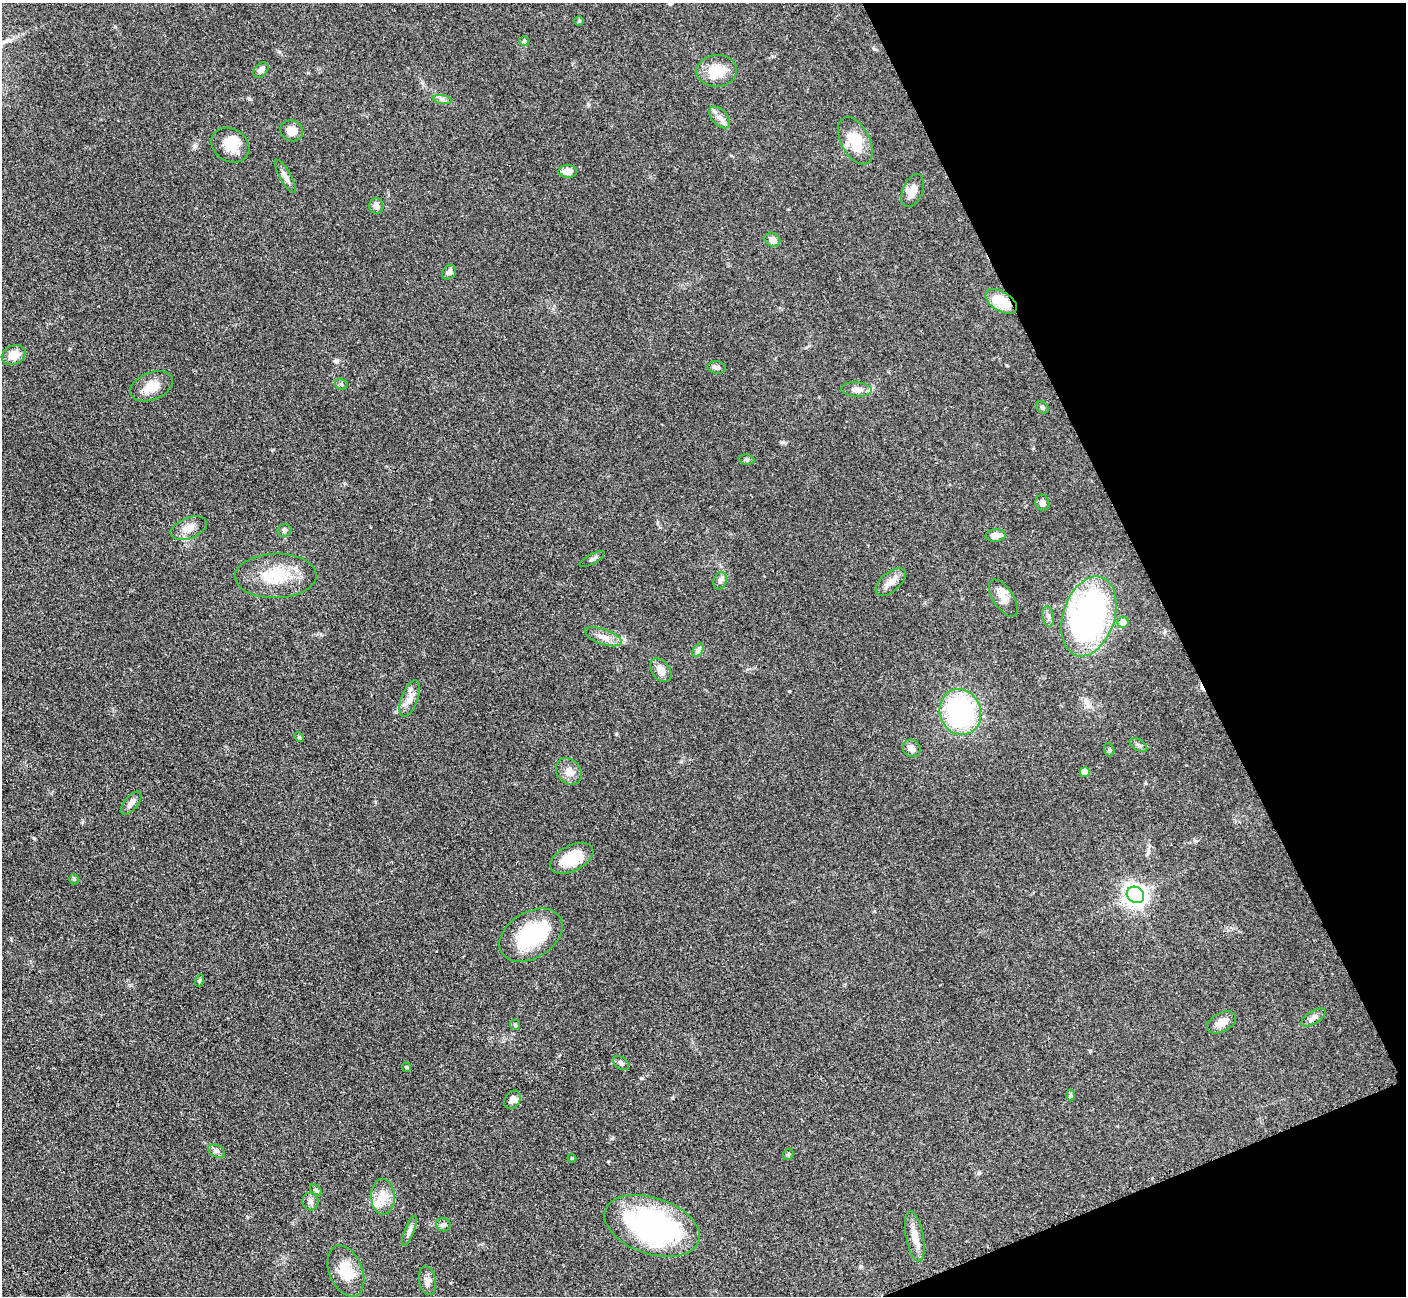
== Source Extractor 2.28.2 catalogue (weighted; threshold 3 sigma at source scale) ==
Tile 12 of 4 x 4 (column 4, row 3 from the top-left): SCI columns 4227-5630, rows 1592-2885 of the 5647 x 5638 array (HDU 1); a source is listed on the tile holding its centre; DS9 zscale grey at full resolution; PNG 1408 x 1298 px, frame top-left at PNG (2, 3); each listed source drawn as its Kron ellipse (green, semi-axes under 4 px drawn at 4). Shown black and unused: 19% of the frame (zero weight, under 3 of 4 exposures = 2% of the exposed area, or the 3 px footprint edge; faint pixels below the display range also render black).
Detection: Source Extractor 2.28.2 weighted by HDU 2 'WHT'; one run over the whole footprint, this tile lists its part. Background 0.0828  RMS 0.0058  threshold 0.0259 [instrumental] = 3 sigma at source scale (4.5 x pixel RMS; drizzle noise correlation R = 1.50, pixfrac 1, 0.05/0.05 arcsec/px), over >= 5 px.
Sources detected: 78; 2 inside a brighter object's white glare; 2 cosmic-ray / hot-pixel residue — neither listed nor drawn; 3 inside a brighter listed object's ellipse — not listed separately; the other 71 listed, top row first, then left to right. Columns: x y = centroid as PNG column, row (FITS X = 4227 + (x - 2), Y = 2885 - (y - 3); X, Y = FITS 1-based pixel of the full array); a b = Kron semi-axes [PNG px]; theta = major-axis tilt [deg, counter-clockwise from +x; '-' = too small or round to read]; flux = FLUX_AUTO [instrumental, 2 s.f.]
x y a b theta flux
579 21 4 4 - 0.75
524 41 5 5 - 0.96
261 70 9 6 50 3.3
717 71 20 16 2 14
442 100 9 4 -9 1.6
720 117 13 7 -47 3.7
292 131 11 10 - 6.8
855 141 25 14 -62 16
230 145 20 16 -34 11
568 171 9 6 -1 5
285 176 19 5 -60 3.2
913 190 17 10 67 5.6
376 206 8 7 - 3.1
772 240 8 6 -31 4.6
449 272 8 6 50 2.2
1001 301 17 9 -33 16
14 355 12 9 26 7.8
717 367 9 6 -9 1.9
341 384 7 5 -17 1.2
151 386 22 13 21 9.5
857 389 15 7 -4 3.8
1042 407 7 5 -43 1.2
747 460 8 5 -6 1.1
1042 503 8 7 - 2.2
189 528 19 10 21 5.7
284 530 7 6 - 1.4
996 536 10 6 5 4.2
592 559 14 5 29 1.7
276 576 41 22 1 25
720 581 9 6 74 1.7
891 582 18 9 40 5
1003 598 21 10 -57 5.1
1048 616 10 5 -77 1.8
1089 616 41 26 72 150
1123 622 5 5 - 5.5
603 637 19 7 -19 4.8
698 650 7 5 55 1.5
661 670 13 9 -54 4.6
410 699 19 8 69 4.8
960 712 23 20 -72 80
299 737 5 4 - 0.72
1138 745 10 5 -32 1.5
912 748 9 8 - 3.3
1109 750 7 5 -69 0.97
569 771 14 11 -49 4.6
1085 772 5 5 - 8.1
131 803 14 6 50 3
572 858 23 13 27 17
74 879 5 5 - 0.74
1135 895 9 8 - 400
531 935 34 23 31 40
199 981 6 4 72 0.82
1313 1018 14 6 32 2.5
1222 1022 15 9 27 5.5
515 1025 5 4 - 0.76
621 1063 9 5 -38 1.6
406 1067 4 4 - 0.64
1071 1095 6 4 89 0.86
512 1100 10 7 57 3.1
217 1151 9 6 -26 1.7
788 1154 6 5 - 0.87
572 1158 4 4 - 0.57
316 1190 7 4 -46 0.95
383 1197 18 12 -88 7.6
310 1201 9 8 - 2.3
443 1225 7 6 - 1.6
652 1226 49 28 -18 120
410 1231 16 5 69 2.2
915 1236 26 8 -79 6.6
346 1271 27 16 -67 15
427 1280 14 8 -81 3
Overlapping masked pixels (flux is a lower limit): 1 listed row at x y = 1001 301
Unlisted compact peaks at least as high as the median listed source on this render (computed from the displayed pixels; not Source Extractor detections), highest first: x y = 641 1078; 194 146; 616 734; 249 99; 874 49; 612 1138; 861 1266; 979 1173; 337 360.